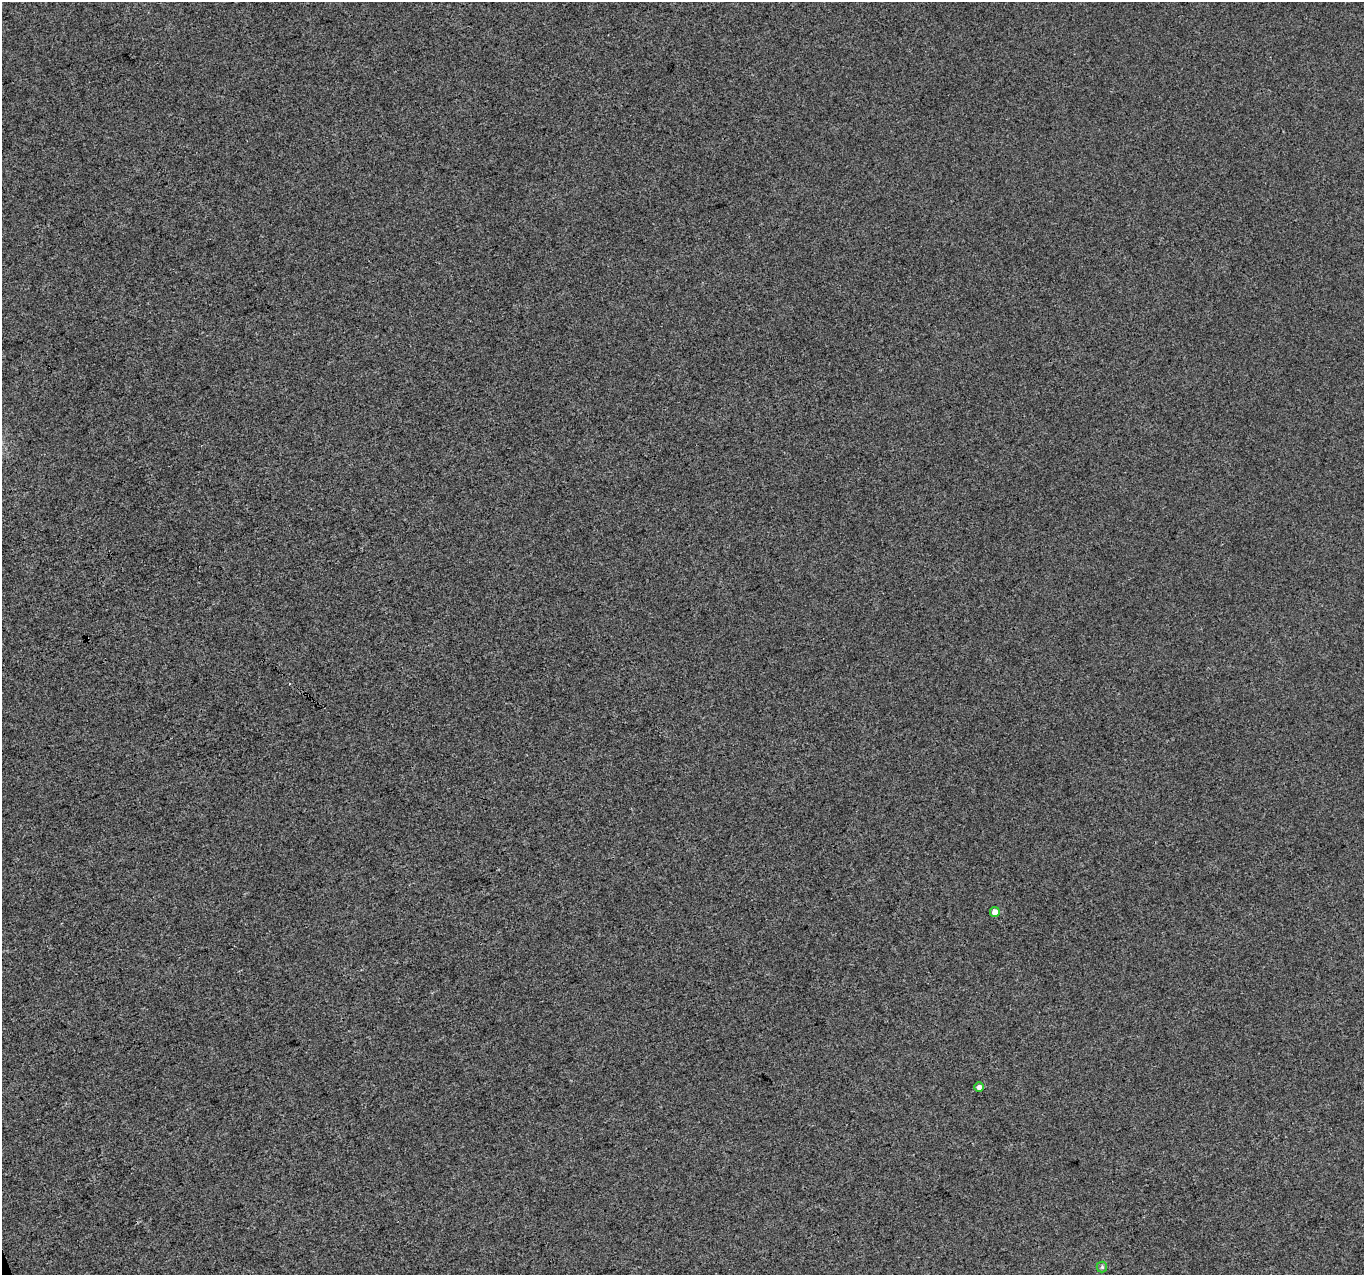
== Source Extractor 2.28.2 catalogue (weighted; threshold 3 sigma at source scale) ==
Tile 7 of 4 x 4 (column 3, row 2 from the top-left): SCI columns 2729-4090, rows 2671-3943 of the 5453 x 5286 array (HDU 1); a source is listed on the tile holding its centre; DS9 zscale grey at full resolution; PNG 1366 x 1277 px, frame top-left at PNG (2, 2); each listed source drawn as its Kron ellipse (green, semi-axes under 4 px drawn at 4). Shown black and unused: <1% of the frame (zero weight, under 3 of 4 exposures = <1% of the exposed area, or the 3 px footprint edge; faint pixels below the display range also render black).
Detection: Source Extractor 2.28.2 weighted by HDU 2 'WHT'; one run over the whole footprint, this tile lists its part. Background 3.49e-05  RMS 0.0036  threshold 0.0161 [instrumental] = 3 sigma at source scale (4.5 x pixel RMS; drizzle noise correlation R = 1.50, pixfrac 1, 0.0396/0.0396 arcsec/px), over >= 5 px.
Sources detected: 4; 1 cosmic-ray / hot-pixel residue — neither listed nor drawn; the other 3 listed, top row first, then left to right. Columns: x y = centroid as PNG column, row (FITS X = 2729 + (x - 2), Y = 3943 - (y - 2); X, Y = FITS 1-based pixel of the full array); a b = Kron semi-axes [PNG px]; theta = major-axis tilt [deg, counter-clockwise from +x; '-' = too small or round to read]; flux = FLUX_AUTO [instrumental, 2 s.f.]
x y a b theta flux
995 912 5 5 - 2.2
979 1087 4 4 - 1.3
1102 1267 5 5 - 0.56